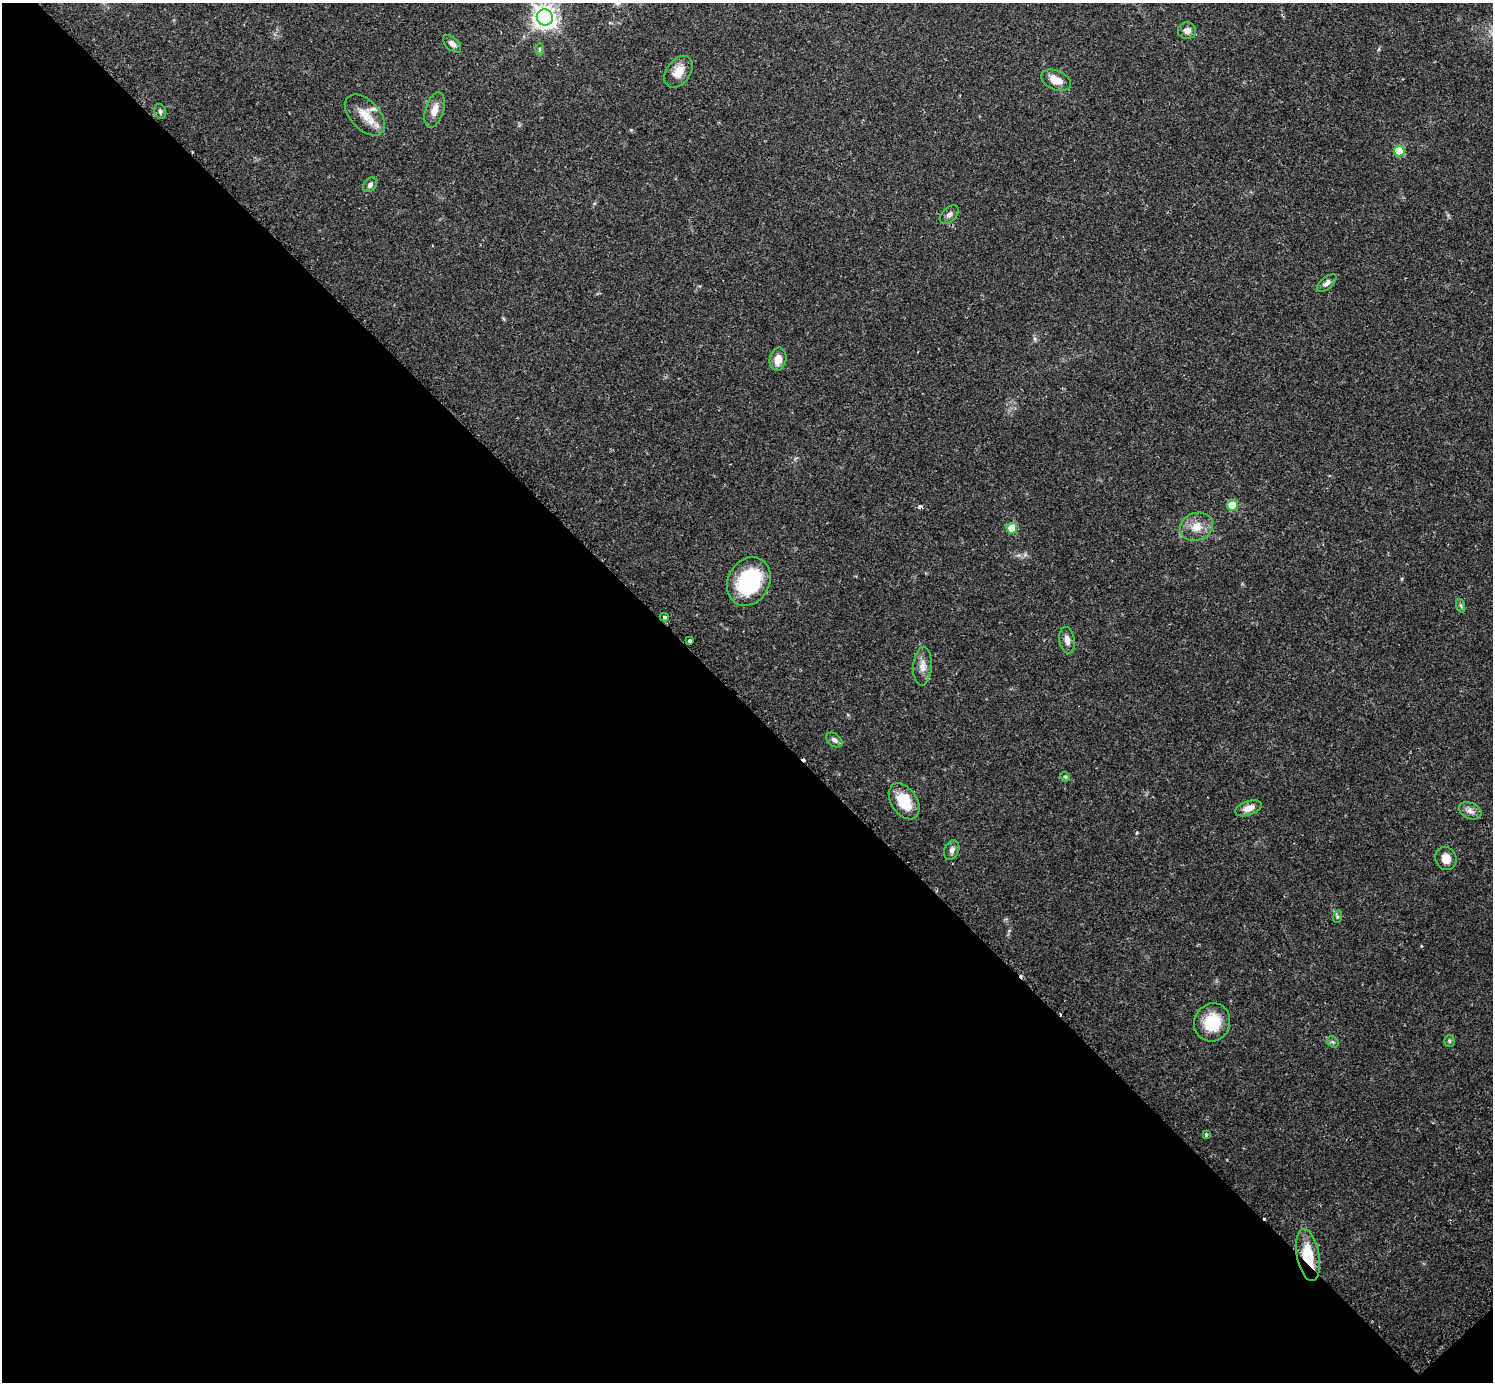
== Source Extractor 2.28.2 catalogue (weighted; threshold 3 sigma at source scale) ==
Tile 14 of 4 x 4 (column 2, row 4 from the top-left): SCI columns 1519-3009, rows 189-1568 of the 6041 x 6040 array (HDU 1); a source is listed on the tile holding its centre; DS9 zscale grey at full resolution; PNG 1495 x 1384 px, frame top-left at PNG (2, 3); each listed source drawn as its Kron ellipse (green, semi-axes under 4 px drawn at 4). Shown black and unused: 49% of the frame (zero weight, under 2 of 3 exposures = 2% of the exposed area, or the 3 px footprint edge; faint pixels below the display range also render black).
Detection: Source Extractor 2.28.2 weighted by HDU 2 'WHT'; one run over the whole footprint, this tile lists its part. Background 0.079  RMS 0.0056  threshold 0.0251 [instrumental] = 3 sigma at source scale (4.5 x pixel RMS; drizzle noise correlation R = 1.50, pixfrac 1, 0.05/0.05 arcsec/px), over >= 5 px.
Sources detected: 41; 4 cosmic-ray / hot-pixel residue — neither listed nor drawn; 1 inside a brighter listed object's ellipse — not listed separately; the other 36 listed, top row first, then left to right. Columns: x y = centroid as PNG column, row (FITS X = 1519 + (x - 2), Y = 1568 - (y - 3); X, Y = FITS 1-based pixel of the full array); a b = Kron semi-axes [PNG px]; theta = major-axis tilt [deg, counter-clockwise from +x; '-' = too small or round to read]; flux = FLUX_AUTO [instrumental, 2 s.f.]
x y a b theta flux
545 17 8 8 - 440
1187 31 9 8 - 3.1
452 44 11 6 -42 2.6
540 49 6 4 -90 0.79
679 72 18 12 53 7.5
1056 80 15 9 -22 7.3
435 110 18 9 73 5.2
160 111 8 5 -74 1.3
365 115 25 14 -47 9.6
1399 151 5 5 - 21
370 185 8 6 51 1.9
949 215 11 7 44 2.3
1327 283 12 5 40 2.4
778 359 12 8 77 5.8
1232 505 5 5 - 18
1196 527 17 13 19 7.5
1012 528 5 5 - 17
749 581 25 21 62 49
1461 606 7 4 -71 1
664 617 5 3 - 3.4
1067 640 13 7 -81 3.5
689 641 3 3 - 1.8
922 666 19 9 86 4.9
834 740 9 6 -37 2.1
1065 777 5 4 - 0.66
904 801 20 12 -56 15
1248 808 14 7 19 4.5
1470 811 12 8 -26 2.9
952 850 10 7 66 2.3
1446 858 12 10 -70 5.4
1337 917 6 4 72 0.75
1212 1022 19 18 - 17
1449 1041 5 5 - 0.86
1333 1042 6 5 - 0.95
1206 1134 3 3 - 1.6
1308 1255 26 11 -79 17
Overlapping masked pixels (flux is a lower limit): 1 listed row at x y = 1308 1255
Isophote crosses this tile's border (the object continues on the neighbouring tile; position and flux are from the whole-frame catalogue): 1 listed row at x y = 545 17